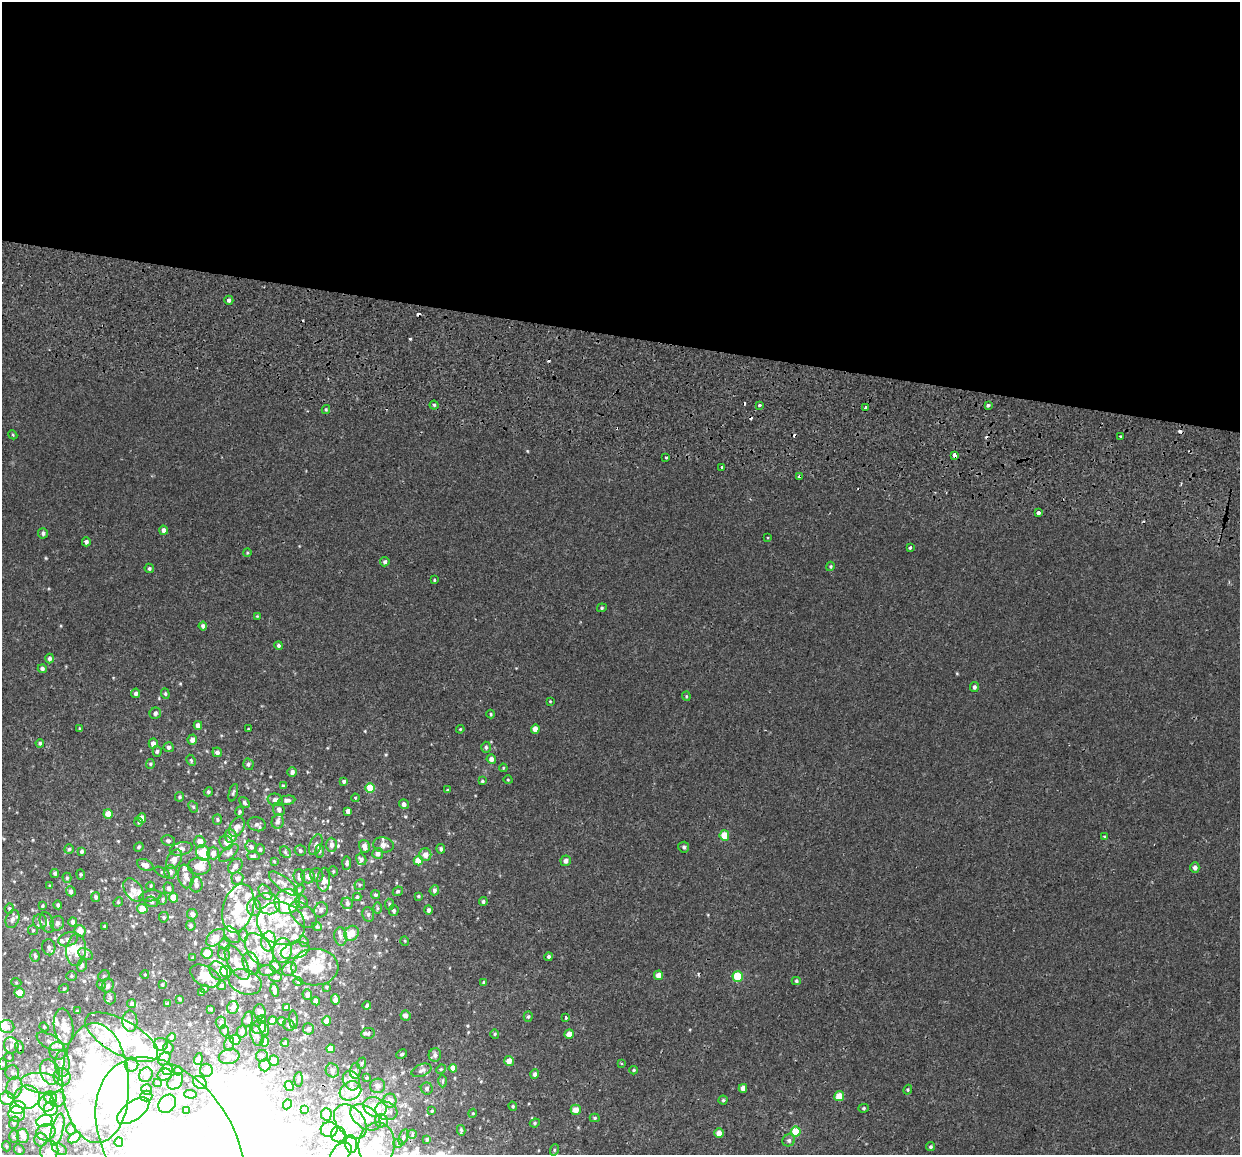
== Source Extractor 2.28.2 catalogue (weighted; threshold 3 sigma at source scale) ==
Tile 3 of 4 x 4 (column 3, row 1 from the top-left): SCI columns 2629-3866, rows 3907-5059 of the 5249 x 5449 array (HDU 1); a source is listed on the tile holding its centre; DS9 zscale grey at full resolution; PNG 1242 x 1157 px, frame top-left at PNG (2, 2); each listed source drawn as its Kron ellipse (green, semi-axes under 4 px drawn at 4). Shown black and unused: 29% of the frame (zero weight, under 2 of 3 exposures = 11% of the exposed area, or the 3 px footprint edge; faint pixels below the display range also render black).
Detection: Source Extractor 2.28.2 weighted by HDU 2 'WHT'; one run over the whole footprint, this tile lists its part. Background -7.11e-04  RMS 0.0033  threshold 0.0147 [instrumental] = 3 sigma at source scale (4.5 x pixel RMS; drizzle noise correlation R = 1.50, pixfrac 1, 0.0396/0.0396 arcsec/px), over >= 5 px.
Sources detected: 538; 39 inside a brighter object's white glare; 9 cosmic-ray / hot-pixel residue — neither listed nor drawn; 100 inside a brighter listed object's ellipse — not listed separately; the other 390 listed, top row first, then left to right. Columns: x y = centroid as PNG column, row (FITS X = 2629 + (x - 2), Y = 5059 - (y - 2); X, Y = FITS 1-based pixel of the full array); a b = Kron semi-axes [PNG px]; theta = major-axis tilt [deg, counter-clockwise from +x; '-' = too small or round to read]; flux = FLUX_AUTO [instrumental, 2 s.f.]
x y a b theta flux
229 300 4 4 - 0.73
434 405 4 4 - 0.42
760 405 3 3 - 1.2
988 405 3 3 - 0.62
866 408 4 3 - 1.7
326 409 4 4 - 0.35
13 435 5 3 - 0.29
1121 436 3 3 - 0.84
954 455 4 3 - 3.2
666 457 3 2 - 0.32
721 467 3 2 - 0.41
800 476 4 3 - 0.72
1038 512 3 3 - 4.5
163 530 4 4 - 1.1
43 533 5 5 - 0.79
767 538 4 3 - 0.34
86 542 4 4 - 0.78
910 547 3 2 - 0.39
247 553 4 3 - 0.29
385 562 5 4 - 0.74
830 566 5 4 - 0.4
149 568 5 4 - 0.52
434 580 3 3 - 0.29
602 608 5 4 - 0.38
257 616 4 4 - 0.24
203 626 4 4 - 0.91
279 646 4 4 - 0.55
50 659 5 4 - 0.92
42 669 4 4 - 0.82
974 687 5 4 - 0.79
136 693 5 4 - 0.92
165 694 5 4 - 0.46
686 696 4 4 - 0.33
550 701 4 2 - 0.2
155 713 6 5 - 0.87
491 714 4 4 - 0.32
198 725 4 4 - 1.5
80 729 3 3 - 0.51
248 729 2 2 - 0.2
460 729 4 3 - 0.29
535 729 4 4 - 2.4
192 740 5 4 - 1.5
40 743 4 4 - 0.48
153 744 5 4 - 1.7
169 747 5 5 - 0.89
486 747 5 4 - 0.53
157 751 5 4 - 0.57
217 752 5 4 - 1
491 759 5 4 - 1.4
191 760 6 4 -64 0.43
150 764 5 4 - 0.37
248 764 6 5 - 0.7
503 768 4 4 - 0.34
292 772 5 5 - 1.1
508 780 4 3 - 0.23
344 781 4 4 - 0.58
482 781 4 3 - 0.37
283 786 4 4 - 0.32
370 788 5 4 - 6
447 790 4 3 - 0.31
208 792 5 4 - 0.6
233 793 9 4 74 0.51
180 797 5 4 - 0.43
355 798 4 3 - 0.25
275 800 8 6 -15 1.2
287 800 8 4 7 0.92
244 803 6 4 -51 0.59
404 804 5 4 - 0.92
193 807 6 4 -66 0.47
279 809 7 5 -69 1.1
348 811 4 4 - 1.4
240 812 5 4 - 0.44
108 814 5 4 - 3.4
142 818 4 4 - 2.3
217 820 5 4 - 0.46
278 821 7 6 - 0.96
138 822 4 3 - 0.28
257 824 9 7 -20 0.97
237 827 10 7 63 1.7
724 835 5 5 - 4.5
231 836 6 6 - 2.9
1104 837 3 3 - 0.57
168 840 7 5 -11 0.6
200 842 6 5 - 2.8
226 842 7 6 - 1.4
316 845 11 6 68 1.1
332 845 7 5 -88 1.4
383 845 10 7 -10 1.7
364 846 6 5 - 1.8
139 847 5 4 - 0.43
251 847 6 5 - 0.82
684 847 5 5 - 0.62
69 849 5 4 - 0.53
181 849 11 6 13 1.7
260 849 5 4 - 0.48
441 849 5 4 - 0.68
300 850 6 5 - 0.66
82 851 4 4 - 0.65
320 851 7 3 83 0.42
285 852 6 5 - 0.54
203 853 8 7 - 9.5
213 853 6 6 - 1.6
229 853 12 5 41 1
378 853 5 5 - 1.3
425 855 6 6 - 2.1
253 856 6 4 -2 0.64
174 859 10 7 59 2.2
361 859 6 5 - 0.85
274 861 4 4 - 0.29
418 861 5 4 - 4.7
566 861 5 5 - 1.1
347 863 6 4 86 0.76
145 865 9 5 -24 1.8
199 866 11 8 -3 3.9
235 866 8 6 49 1.3
1195 867 5 4 - 1.1
333 871 5 3 - 0.28
162 872 8 3 -29 0.46
170 872 7 6 - 0.96
55 873 4 4 - 0.57
81 874 5 4 - 0.38
317 875 7 6 - 0.88
186 876 12 7 -80 1.7
308 876 7 6 - 1.8
299 877 7 6 - 1.1
67 878 5 4 - 0.47
237 878 6 6 - 1
324 880 12 6 87 1.4
283 883 18 6 -38 2.2
196 885 8 6 89 1.3
360 885 5 5 - 0.43
50 886 3 3 - 0.29
151 886 4 3 - 0.29
169 888 5 5 - 1
134 890 13 8 -55 2
299 890 6 4 46 0.4
434 890 5 4 - 0.73
71 891 5 4 - 0.76
398 891 5 4 - 0.54
265 892 8 5 -51 1
375 895 4 4 - 0.52
150 896 11 5 9 0.76
418 896 4 4 - 0.36
96 897 5 4 - 0.63
357 897 4 4 - 0.4
173 898 5 4 - 4.7
163 899 6 4 88 0.47
287 901 13 12 - 4.3
483 901 4 4 - 0.57
118 902 5 4 - 0.37
152 902 6 5 - 0.6
301 902 6 6 - 0.84
347 903 6 5 - 0.93
268 904 12 10 -21 3
389 904 6 3 -84 0.4
58 905 4 3 - 0.53
42 906 4 3 - 0.38
9 908 5 4 - 0.43
238 908 25 15 75 9.9
254 908 8 6 89 1.5
378 908 6 4 -89 0.41
142 909 5 4 - 3.3
321 910 8 6 65 1.1
428 910 5 4 - 0.73
394 911 5 4 - 0.49
192 914 5 5 - 0.96
368 914 7 6 - 0.73
303 915 16 10 -43 2.7
164 917 5 5 - 0.59
13 919 9 6 69 1.2
40 922 7 6 - 1
73 922 5 4 - 0.96
47 923 11 6 -68 1.6
57 923 7 6 - 0.88
281 923 24 21 -21 11
191 925 5 5 - 0.59
104 926 3 2 - 0.26
317 927 5 3 - 0.27
33 930 5 5 - 0.42
80 931 6 5 - 2.5
351 933 8 6 48 4.1
232 935 10 6 -48 1.2
244 935 6 4 89 0.52
341 936 9 6 -84 1.2
215 938 11 6 41 3.2
68 939 10 7 20 1.4
268 941 10 7 84 3.6
304 941 6 4 -69 0.42
405 941 5 3 - 0.28
225 945 5 5 - 0.68
49 947 8 6 -79 1.2
259 949 18 11 -54 4.5
76 950 16 10 85 4.3
282 951 12 9 87 6.9
295 951 15 8 16 2.4
207 953 5 5 - 3.9
85 954 8 5 -28 0.78
224 954 7 5 -50 0.62
35 956 6 4 -75 0.57
549 957 4 4 - 0.63
193 958 3 3 - 0.45
237 963 19 8 -60 3.8
251 963 12 8 -73 2
82 965 6 5 - 0.52
275 966 6 5 - 1.2
315 967 23 18 2 10
289 969 8 6 38 1.7
218 971 11 8 -47 1.9
267 971 8 5 -1 0.92
226 972 6 5 - 5.4
145 974 4 3 - 0.21
659 975 5 4 - 2.5
71 976 5 4 - 0.4
104 976 6 5 - 0.44
205 976 16 9 -27 3.5
276 977 6 4 1 0.65
738 977 5 5 - 10
796 981 4 4 - 0.43
16 982 5 3 - 0.27
245 982 17 12 -20 4.5
298 982 5 4 - 0.36
484 982 4 4 - 0.61
101 985 5 4 - 0.39
162 985 4 3 - 0.27
222 985 4 4 - 0.43
108 986 7 5 60 0.88
326 987 3 3 - 0.31
64 988 5 3 - 0.28
204 988 3 2 - 0.25
275 990 7 4 -76 1.1
201 992 3 2 - 0.24
19 993 5 5 - 3.2
307 994 5 5 - 1.1
110 998 7 5 -90 0.57
180 999 3 2 - 0.26
335 1000 5 4 - 1.3
316 1001 4 4 - 1.8
132 1004 4 4 - 0.63
168 1004 3 3 - 0.66
367 1006 4 4 - 0.54
233 1007 6 5 - 1.4
286 1007 4 4 - 0.92
211 1009 3 3 - 0.31
77 1011 3 3 - 0.26
259 1012 7 6 - 1.2
405 1016 5 5 - 1
528 1016 5 4 - 0.52
565 1017 3 3 - 1.5
248 1019 8 5 74 0.92
262 1020 4 4 - 1
272 1020 4 4 - 1.2
294 1020 9 3 -85 0.51
130 1021 11 7 -88 1.4
281 1021 4 4 - 0.68
327 1021 4 4 - 2.9
221 1022 6 5 - 0.7
289 1025 6 5 - 0.62
7 1026 7 6 - 1.2
44 1027 4 4 - 0.36
64 1027 18 10 -83 4
259 1027 7 7 - 1.2
264 1029 7 4 -70 1.6
309 1029 6 5 - 0.74
225 1031 6 3 -71 0.32
242 1031 6 5 - 1.2
368 1033 7 5 12 0.61
495 1034 4 4 - 0.33
569 1034 4 4 - 2.5
257 1036 11 5 -68 1
122 1037 41 17 -29 14
171 1037 4 3 - 0.38
235 1040 5 5 - 8.9
50 1042 15 7 -28 2
265 1042 5 4 - 1.6
285 1043 4 3 - 0.66
161 1044 7 6 - 1.1
229 1044 7 4 75 0.63
11 1045 8 7 - 1.4
19 1047 6 4 -71 0.51
168 1048 5 5 - 0.5
331 1049 4 4 - 2.5
57 1051 9 8 - 1.6
402 1054 6 3 26 0.37
435 1055 6 6 - 1.1
262 1056 6 6 - 0.75
9 1057 5 4 - 0.4
229 1057 10 7 9 1.3
164 1059 7 5 55 0.76
198 1059 6 4 74 0.92
274 1060 5 5 - 1.8
509 1061 5 4 - 2.4
362 1063 6 4 70 0.41
621 1063 4 3 - 0.32
3 1064 5 3 - 0.36
62 1064 13 7 -89 2.8
131 1064 7 7 - 0.88
265 1065 6 5 - 5.3
453 1068 4 4 - 2.1
167 1069 6 5 - 1.3
441 1069 5 4 - 0.39
206 1070 6 6 - 0.75
332 1070 7 6 - 0.89
421 1070 10 6 22 1.1
634 1070 4 4 - 0.36
178 1071 4 3 - 0.6
355 1071 8 5 87 0.72
12 1072 7 7 - 1.1
50 1072 13 9 -67 3
535 1074 4 4 - 1
146 1075 7 6 - 1.1
165 1075 7 6 - 0.79
62 1077 9 8 - 1.7
367 1078 4 3 - 0.4
299 1079 7 3 87 0.39
175 1081 9 7 51 1
351 1081 10 8 -62 2.1
442 1081 6 4 89 0.45
42 1083 21 10 -7 6.2
96 1083 60 33 -88 62
157 1083 4 4 - 0.32
200 1083 7 6 - 2.3
289 1086 5 4 - 3.9
377 1086 7 7 - 1.5
14 1088 11 8 78 2.1
427 1088 6 6 - 0.82
743 1088 4 4 - 1.7
146 1089 5 5 - 0.68
908 1090 5 4 - 0.37
350 1091 11 9 29 4.8
190 1094 6 3 -3 0.84
146 1096 6 5 - 0.69
839 1096 5 5 - 4.9
27 1097 13 11 12 22
7 1098 7 6 - 5.7
51 1098 6 6 - 4
58 1099 8 7 - 1.2
723 1100 4 4 - 0.41
390 1101 7 6 - 2.5
47 1103 8 8 - 2.1
167 1104 10 8 48 3.7
287 1104 5 4 - 0.98
513 1106 5 3 - 0.38
18 1107 8 6 4 7.1
375 1107 12 9 -21 6.3
864 1108 5 4 - 0.43
51 1109 7 7 - 2.3
305 1109 4 3 - 0.78
576 1110 5 5 - 2.4
133 1111 19 9 36 4.7
187 1111 4 3 - 0.65
386 1111 11 9 -19 2.3
432 1111 4 3 - 0.4
473 1113 4 3 - 0.27
17 1114 8 7 - 3
326 1114 6 5 - 3.4
365 1117 17 10 -36 5.5
595 1118 5 4 - 0.44
44 1121 8 6 19 17
381 1121 6 6 - 1.8
350 1122 19 13 -48 15
14 1123 6 5 - 0.51
535 1123 5 4 - 0.4
71 1129 6 5 - 0.53
57 1130 16 6 76 2
329 1130 8 7 - 1.6
461 1130 5 4 - 0.41
46 1132 9 8 - 2.3
796 1132 5 5 - 8.1
719 1133 4 4 - 1.9
338 1134 8 7 - 1.4
412 1134 4 3 - 0.44
23 1136 7 6 - 1.2
14 1137 6 5 - 0.45
403 1137 8 3 73 0.53
74 1138 7 4 38 0.81
427 1139 3 3 - 0.34
41 1140 7 6 - 0.99
789 1140 6 6 - 0.74
119 1142 5 4 - 1.4
170 1143 95 63 -56 200
398 1143 5 4 - 0.37
351 1144 9 6 -83 8.1
376 1144 22 18 82 8.6
6 1146 5 3 - 0.27
930 1147 5 4 - 0.53
59 1149 8 5 -27 0.68
19 1150 5 5 - 0.47
554 1150 6 3 72 0.37
49 1151 10 9 - 2
341 1153 12 8 43 2.2
Overlapping masked pixels (flux is a lower limit): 5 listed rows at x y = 866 408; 954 455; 800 476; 96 1083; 170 1143
Isophote crosses this tile's border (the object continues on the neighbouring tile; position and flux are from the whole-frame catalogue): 3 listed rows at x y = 170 1143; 49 1151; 341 1153
Unlisted compact peaks at least as high as the median listed source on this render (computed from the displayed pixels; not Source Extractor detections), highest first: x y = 410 339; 46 558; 527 451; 386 755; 365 731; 957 673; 405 816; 468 1026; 180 684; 61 626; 159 698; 33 840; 225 762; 374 967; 516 668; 118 841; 299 546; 708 915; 113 678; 327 748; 66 888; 362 1026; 330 808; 578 1127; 79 910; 529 1103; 375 936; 291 833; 266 789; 159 850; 690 1030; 363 823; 221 735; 386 939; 475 795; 14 881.